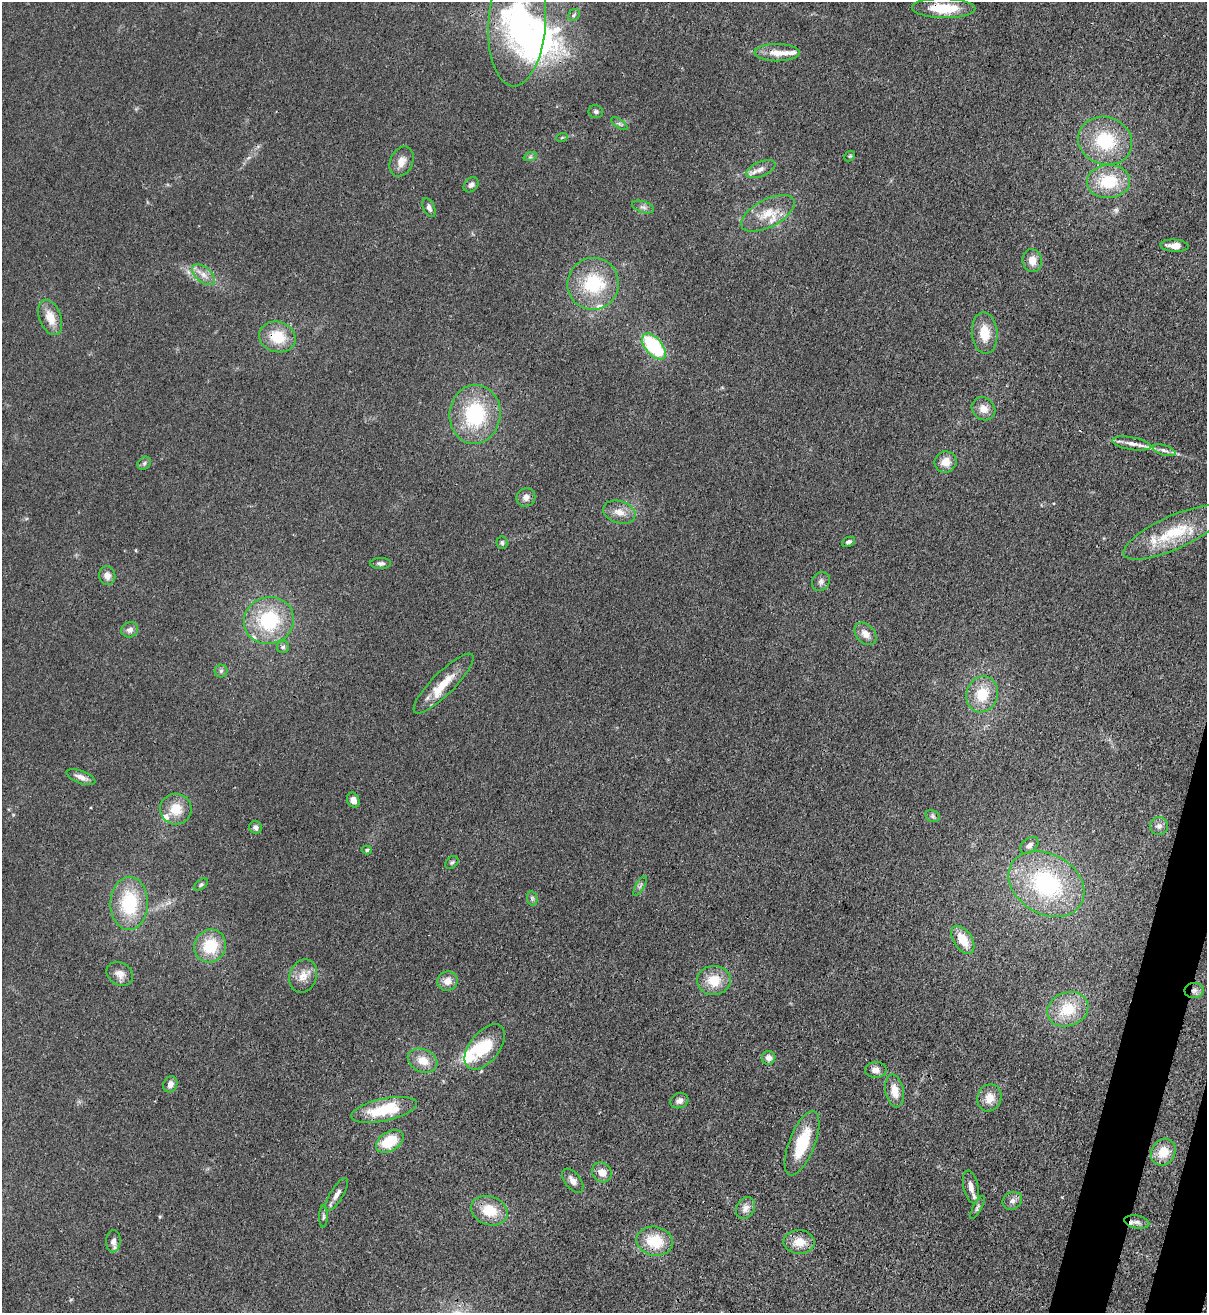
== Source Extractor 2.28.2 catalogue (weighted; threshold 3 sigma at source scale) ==
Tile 6 of 4 x 4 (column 2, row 2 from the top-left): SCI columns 1548-2752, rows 2652-3962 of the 5380 x 5306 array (HDU 1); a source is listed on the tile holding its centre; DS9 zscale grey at full resolution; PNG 1209 x 1315 px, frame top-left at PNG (2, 2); each listed source drawn as its Kron ellipse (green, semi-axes under 4 px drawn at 4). Shown black and unused: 2% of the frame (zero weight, under 3 of 4 exposures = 7% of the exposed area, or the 3 px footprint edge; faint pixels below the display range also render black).
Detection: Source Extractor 2.28.2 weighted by HDU 2 'WHT'; one run over the whole footprint, this tile lists its part. Background 0.0233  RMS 0.0028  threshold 0.0126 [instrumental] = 3 sigma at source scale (4.5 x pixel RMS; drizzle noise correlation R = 1.50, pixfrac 1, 0.05/0.05 arcsec/px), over >= 5 px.
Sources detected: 109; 4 inside a brighter object's white glare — neither listed nor drawn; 12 inside a brighter listed object's ellipse — not listed separately; the other 93 listed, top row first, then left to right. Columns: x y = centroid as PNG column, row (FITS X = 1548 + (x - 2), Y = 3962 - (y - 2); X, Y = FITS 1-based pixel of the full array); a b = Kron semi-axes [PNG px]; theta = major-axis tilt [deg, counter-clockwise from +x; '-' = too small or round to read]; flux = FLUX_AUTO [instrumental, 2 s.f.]
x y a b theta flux
944 8 32 10 -1 9
574 15 6 5 - 0.55
517 22 64 28 86 55
777 53 22 8 0 3.9
596 112 7 6 - 0.7
619 124 9 4 -35 0.64
562 137 6 3 20 0.31
1105 141 27 23 -19 16
850 156 6 4 42 0.4
530 157 7 4 18 0.54
401 161 16 11 65 2.8
761 169 15 7 23 2
1108 182 21 16 3 12
471 185 8 6 47 0.92
643 207 11 5 -18 0.98
429 208 10 5 -65 1
768 213 29 13 28 6.1
1175 246 14 6 -4 2.2
1032 261 11 9 -80 2.9
203 275 13 7 -41 2.1
593 284 26 25 - 16
50 317 18 10 -70 4.6
985 333 21 13 -86 5.9
277 337 18 15 -17 7.8
654 346 15 8 -49 20
983 409 12 11 - 2.7
475 414 29 25 85 22
1132 443 19 6 -10 2.2
1164 450 12 5 -17 1
945 462 11 10 - 3.3
144 463 7 5 45 0.62
526 497 9 9 - 1.5
619 512 16 11 -17 3.1
1174 533 54 16 24 14
848 542 7 4 25 0.86
502 543 6 5 - 0.58
381 563 10 5 0 0.97
107 576 9 8 - 1.9
821 582 10 8 52 1.1
269 620 25 23 22 19
130 630 8 7 - 1.3
865 634 13 9 -46 2.5
283 647 6 6 - 0.58
221 671 6 6 - 0.63
443 683 41 11 45 7.1
982 694 18 15 69 7.9
81 777 15 6 -21 1.8
353 800 8 6 -69 1.7
176 809 16 15 - 5.6
933 816 7 5 -22 0.6
1159 826 9 9 - 1.2
256 827 6 6 - 1
1029 845 10 6 40 1.3
367 850 5 4 - 0.44
452 862 8 5 47 0.58
1046 884 40 30 -30 35
201 885 8 5 37 0.52
640 886 11 3 59 0.51
532 898 7 5 -79 0.61
129 903 26 18 89 17
963 940 16 9 -56 5.5
210 946 17 15 60 10
120 974 14 11 -32 2.2
303 976 17 13 68 3.4
714 980 17 14 2 6.4
447 981 10 9 - 2.3
1194 990 9 7 2 1.4
1068 1009 21 17 21 8.7
485 1047 26 15 52 8.9
769 1058 7 6 - 1.4
423 1061 15 11 -26 4
876 1070 11 8 2 1.6
170 1084 8 6 64 1.6
894 1091 16 9 -80 3.7
989 1098 14 12 70 3.6
679 1101 9 7 19 1.4
384 1110 33 11 12 13
390 1141 15 9 31 9.5
802 1143 34 13 69 12
1163 1152 14 11 60 5.4
602 1172 10 9 - 2.6
573 1181 14 7 -52 1.8
971 1187 17 7 -77 2.3
337 1194 19 6 58 1.9
1012 1201 10 8 30 1.4
746 1208 12 8 57 1.8
977 1208 13 4 62 0.59
489 1211 19 14 -18 7.4
323 1217 11 4 90 0.6
1137 1222 13 6 -10 1.5
113 1241 11 7 88 1.5
655 1241 18 14 -11 8.9
799 1242 15 12 -2 4.1
Overlapping masked pixels (flux is a lower limit): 4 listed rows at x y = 944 8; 517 22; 277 337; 1194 990
Isophote crosses this tile's border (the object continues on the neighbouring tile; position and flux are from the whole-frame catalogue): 1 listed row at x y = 517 22